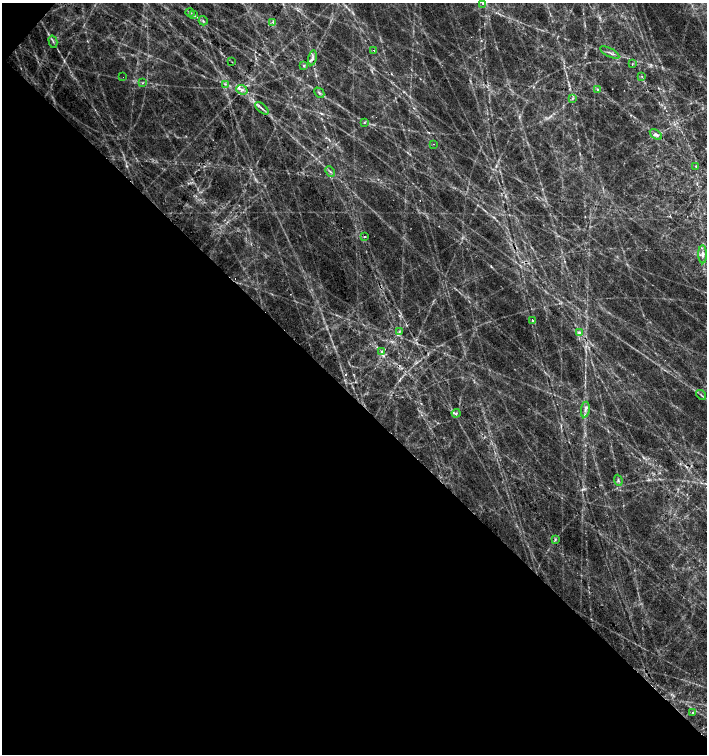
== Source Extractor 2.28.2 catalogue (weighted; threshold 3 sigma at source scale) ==
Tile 9 of 4 x 4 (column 1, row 3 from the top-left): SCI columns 162-1570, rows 1508-3010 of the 6022 x 6017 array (HDU 1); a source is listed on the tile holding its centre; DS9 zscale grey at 2 x 2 block average (1 PNG px = mean of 2 x 2 image px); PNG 709 x 756 px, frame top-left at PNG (2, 3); each listed source drawn as its Kron ellipse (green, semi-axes under 4 px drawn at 4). Shown black and unused: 48% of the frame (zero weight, under 2 of 3 exposures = <1% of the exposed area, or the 3 px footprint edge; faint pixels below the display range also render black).
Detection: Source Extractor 2.28.2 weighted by HDU 2 'WHT'; one run over the whole footprint, this tile lists its part. Background 0.129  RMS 0.014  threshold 0.0634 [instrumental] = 3 sigma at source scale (4.5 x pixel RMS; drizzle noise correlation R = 1.50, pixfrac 1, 0.0396/0.0396 arcsec/px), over >= 5 px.
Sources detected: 51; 1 too faint to see at this stretch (2 x 2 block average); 7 cosmic-ray / hot-pixel residue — neither listed nor drawn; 5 inside a brighter listed object's ellipse — not listed separately; the other 38 listed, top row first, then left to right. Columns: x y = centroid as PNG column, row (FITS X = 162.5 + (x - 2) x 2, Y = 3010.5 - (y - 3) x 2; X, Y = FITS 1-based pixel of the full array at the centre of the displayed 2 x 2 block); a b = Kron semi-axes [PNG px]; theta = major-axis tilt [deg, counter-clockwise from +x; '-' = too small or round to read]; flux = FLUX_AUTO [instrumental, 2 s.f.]
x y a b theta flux
483 3 2 2 - 6.2
190 12 4 2 - 3.5
194 15 3 2 - 3
203 21 5 2 - 4.2
272 22 3 2 - 6.8
53 42 6 2 -76 3.7
374 50 2 2 - 2.2
610 53 10 2 -28 7.3
312 58 7 4 78 12
232 62 3 2 - 1.4
632 64 3 2 - 2.1
304 66 3 3 - 3.5
642 76 3 2 - 2.5
123 77 2 2 - 2.3
142 83 3 2 - 2.5
225 84 4 2 - 3.9
242 90 6 4 -21 11
598 90 4 3 - 4.3
319 93 6 2 -46 5.1
572 98 4 2 - 3.7
262 108 8 2 -41 7.7
364 122 3 2 - 2.5
656 134 7 4 -34 12
434 144 2 2 - 1.3
696 166 3 2 - 2.2
330 171 6 2 -45 4.9
365 237 3 2 - 3.7
703 254 9 3 -89 12
532 320 2 2 - 4.8
399 331 3 2 - 3.1
579 333 3 3 - 9.4
382 351 4 3 - 5.3
701 395 5 2 - 3.9
585 410 8 3 81 9.9
456 413 4 3 - 5.1
618 480 5 3 - 5
555 539 3 3 - 3.3
692 713 2 2 - 2.5
Isophote crosses this tile's border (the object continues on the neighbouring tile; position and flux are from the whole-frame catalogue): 1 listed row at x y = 483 3
Diffuse or blended objects may show on this block-average render without a row.